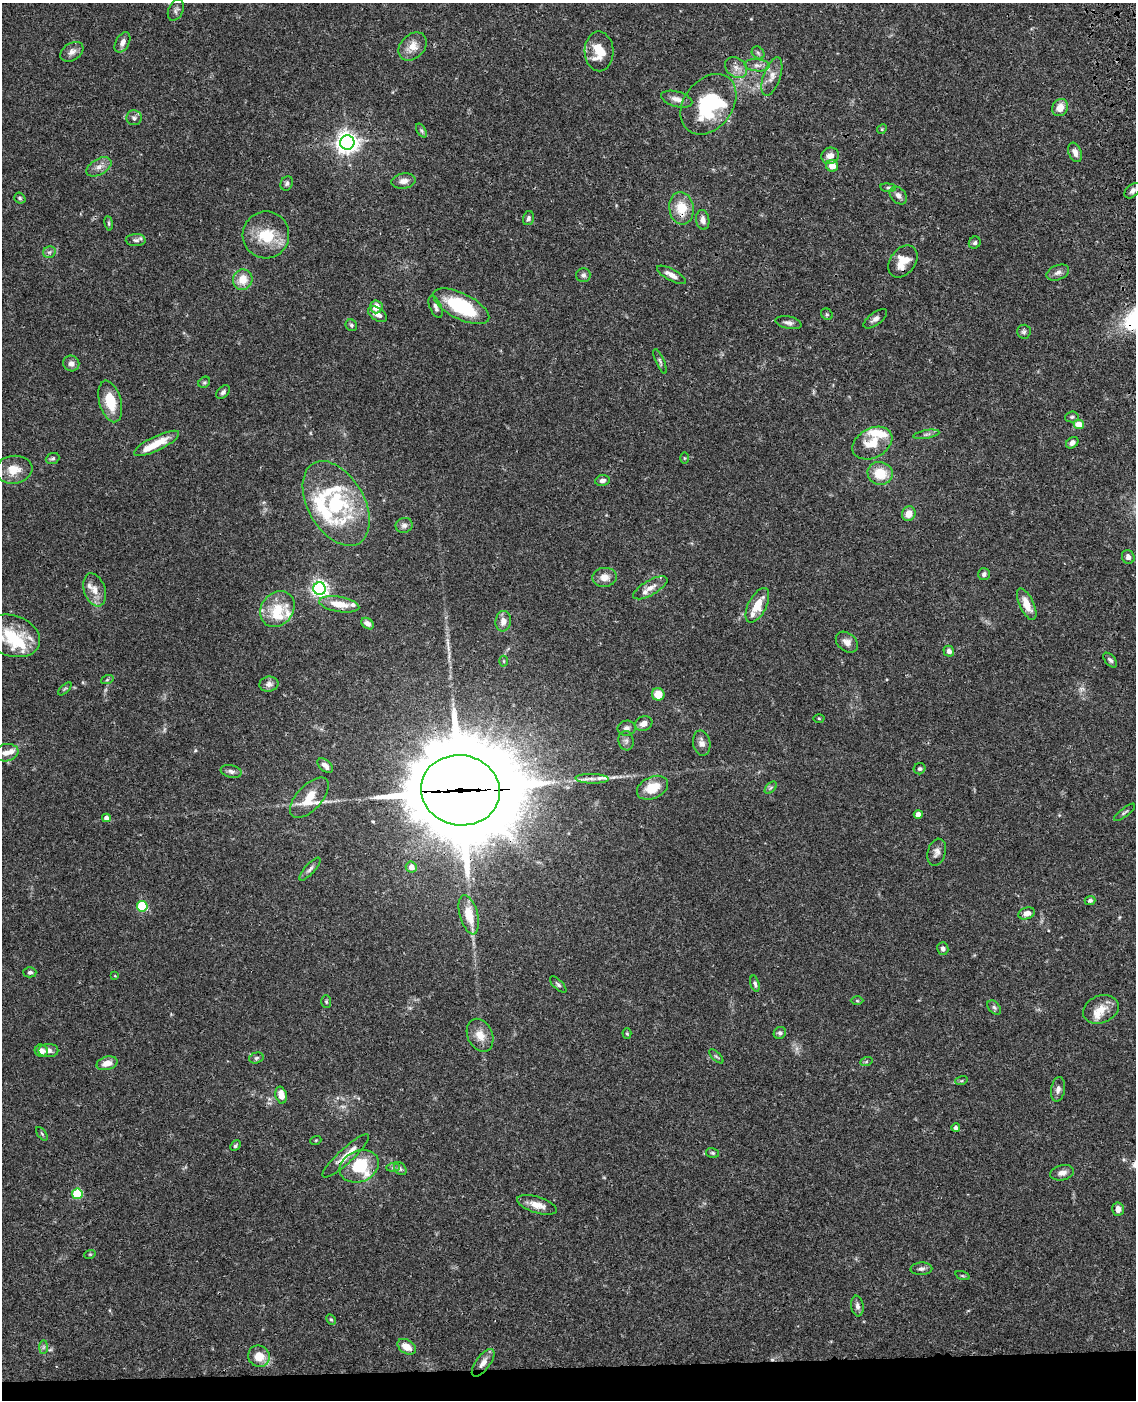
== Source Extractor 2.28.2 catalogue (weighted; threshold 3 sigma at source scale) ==
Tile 10 of 4 x 3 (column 2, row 3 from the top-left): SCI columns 1253-2386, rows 255-1652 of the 4770 x 4604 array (HDU 1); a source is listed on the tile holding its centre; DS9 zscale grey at full resolution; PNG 1138 x 1402 px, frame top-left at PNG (2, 3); each listed source drawn as its Kron ellipse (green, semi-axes under 4 px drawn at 4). Shown black and unused: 2% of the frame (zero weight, under 3 of 4 exposures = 6% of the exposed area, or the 3 px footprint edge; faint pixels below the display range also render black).
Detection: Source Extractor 2.28.2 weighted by HDU 2 'WHT'; one run over the whole footprint, this tile lists its part. Background 0.0574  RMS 0.003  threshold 0.0137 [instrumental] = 3 sigma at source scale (4.5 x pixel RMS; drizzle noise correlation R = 1.50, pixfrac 1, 0.05/0.05 arcsec/px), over >= 5 px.
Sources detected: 183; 2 too faint to see at this stretch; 2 inside a brighter object's white glare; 1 cosmic-ray / hot-pixel residue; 2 long thin detections or spike segments (spike, bleed or trail) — neither listed nor drawn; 21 inside a brighter listed object's ellipse — not listed separately; the other 155 listed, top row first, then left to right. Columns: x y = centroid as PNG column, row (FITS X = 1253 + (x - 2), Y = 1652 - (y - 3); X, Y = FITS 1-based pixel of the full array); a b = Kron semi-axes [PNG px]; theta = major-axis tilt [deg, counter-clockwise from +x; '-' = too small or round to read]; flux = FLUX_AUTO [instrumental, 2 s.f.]
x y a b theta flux
176 10 11 7 64 0.95
122 42 11 6 61 1.5
413 46 16 12 46 3.7
599 51 20 14 -88 7.1
72 52 12 8 33 1.7
758 53 7 5 -45 0.63
757 65 12 6 -6 1.5
736 68 12 9 -37 2.2
772 76 20 8 70 2.6
677 99 16 7 -15 2.1
708 104 33 24 52 26
1060 108 9 7 59 3
134 118 7 7 - 0.98
882 129 5 4 - 0.33
421 130 7 4 -59 0.58
347 142 7 7 - 220
1075 152 10 6 -68 1.8
830 156 9 8 - 2.5
832 166 6 5 - 3.6
99 167 14 8 30 2
404 181 12 7 8 1.8
287 183 7 6 - 0.71
888 188 8 4 -7 0.51
1132 191 9 6 42 1.1
898 195 10 7 -45 1.4
20 198 6 5 - 0.49
681 208 16 12 -82 6.6
528 218 7 5 74 0.73
703 220 10 6 -82 1.7
109 223 7 3 -81 0.41
266 235 23 23 - 10
136 240 10 6 0 1
975 243 6 5 - 0.68
49 252 6 5 - 0.7
903 261 18 12 53 5.3
1058 273 12 7 22 1.3
583 275 7 7 - 0.78
671 275 16 5 -29 2.2
243 280 10 9 - 4.5
461 306 30 13 -27 21
376 307 6 6 - 3.3
435 307 12 5 -68 1.2
377 314 10 6 -35 1.5
827 314 6 5 - 0.49
875 319 14 6 37 1.2
788 323 13 6 -11 1.2
351 325 6 5 - 0.6
1024 332 7 7 - 0.71
660 361 13 4 -67 0.68
71 363 8 7 - 1.5
204 382 6 5 - 0.5
223 392 8 5 47 0.78
110 401 21 11 -75 8.4
1072 417 7 5 4 0.58
1079 424 5 5 - 4.3
926 434 13 4 10 0.83
157 443 25 7 26 5.8
872 443 21 14 28 6.8
1072 443 7 5 36 1.3
53 458 7 5 23 0.62
684 458 5 3 - 0.31
14 470 19 14 7 5.1
880 473 13 11 -13 7.1
602 480 7 5 9 1
336 503 46 28 -60 31
909 514 7 6 - 2.8
404 525 8 7 - 1.1
1128 557 7 6 - 1.2
984 574 6 6 - 0.8
605 577 12 9 6 2.7
650 588 19 7 30 2.4
319 589 6 6 - 110
95 590 17 10 -70 3.1
339 604 20 7 -10 4.8
1027 604 17 7 -65 4.2
757 605 19 9 62 5.9
277 609 19 16 52 7.1
503 621 10 8 83 2.2
368 624 7 5 -36 1.5
12 636 29 20 -18 12
847 642 12 9 -38 1.9
949 651 5 5 - 1.2
1110 660 9 5 -47 0.71
504 661 5 3 - 0.29
107 680 6 4 19 0.4
269 684 9 7 8 1.5
65 689 8 3 44 0.43
658 694 6 6 - 4.5
819 718 5 3 - 0.29
644 723 9 7 22 2.1
627 728 9 7 10 1.2
626 741 10 7 -81 1.1
702 743 12 8 -79 1.8
6 753 12 8 10 2.1
325 766 9 5 -41 1.7
920 769 6 5 - 0.6
231 771 10 6 -13 1
592 779 16 5 -2 1.8
652 788 16 10 25 5.9
771 788 7 4 45 0.55
460 790 39 35 -10 6100
309 798 25 12 47 6.7
1125 812 13 3 38 0.58
918 814 4 4 - 3
106 818 4 4 - 1.4
937 852 14 9 75 1.6
411 867 5 5 - 2.6
310 869 15 5 48 1
1090 900 5 4 - 0.75
142 906 5 5 - 21
1027 913 8 5 16 1.8
469 915 20 9 -75 6.2
943 949 6 5 - 0.91
30 972 6 5 - 0.76
115 976 3 2 - 0.25
558 984 10 4 -44 0.67
755 984 8 4 -75 0.66
857 1001 6 4 -1 0.35
326 1002 6 5 - 0.47
994 1008 8 5 -49 0.66
1101 1009 18 13 22 4.4
627 1033 5 4 - 0.33
780 1033 6 5 - 0.75
480 1035 17 12 -66 3.8
48 1050 10 6 0 1.4
41 1051 6 6 - 2
716 1056 9 4 -44 0.47
256 1058 7 5 16 0.6
866 1062 6 4 19 0.41
107 1063 10 6 15 2.9
961 1081 6 4 18 0.39
1058 1089 12 7 80 1.3
281 1095 8 5 -76 3.5
956 1128 4 4 - 1.1
42 1134 8 4 -54 0.41
316 1140 5 3 - 0.26
235 1146 6 4 46 0.46
713 1153 6 5 - 0.47
346 1156 31 7 42 3.8
359 1166 20 15 23 12
393 1167 7 4 1 0.59
400 1169 7 5 -52 0.64
1062 1173 12 7 12 1.8
77 1194 5 5 - 18
537 1205 21 8 -18 3.1
1118 1209 6 6 - 1.7
90 1254 6 3 18 0.31
921 1269 11 6 2 0.99
963 1276 7 3 -19 0.36
857 1306 10 6 -82 1.1
331 1319 5 4 - 0.4
44 1347 7 4 89 0.56
407 1347 10 7 -33 3.4
259 1356 11 10 - 5
483 1363 16 7 54 2.3
Overlapping masked pixels (flux is a lower limit): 3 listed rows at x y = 681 208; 460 790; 346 1156
Isophote crosses this tile's border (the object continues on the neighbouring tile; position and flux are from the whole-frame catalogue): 1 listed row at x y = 12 636